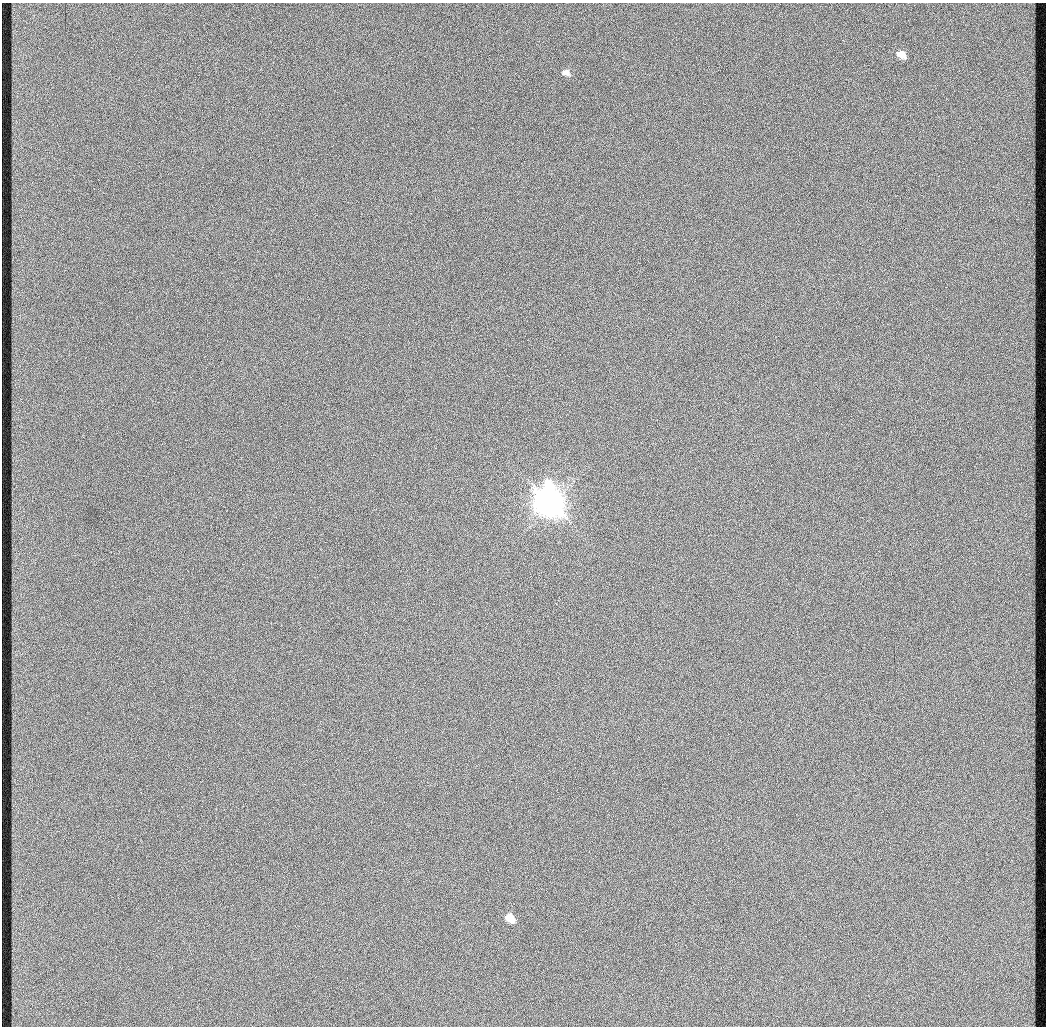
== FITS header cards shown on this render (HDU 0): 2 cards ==
NAXIS1  =                 1044 / length of data axis 1
NAXIS2  =                 1024 / length of data axis 2

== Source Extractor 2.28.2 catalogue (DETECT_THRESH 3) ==
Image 1044 x 1024 px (HDU 0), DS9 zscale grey, 1 PNG px = 1 image px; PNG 1048 x 1028 px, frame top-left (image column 1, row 1024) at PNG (2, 3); no overlay
Background 337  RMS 9.4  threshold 28.2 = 3 sigma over >= 5 px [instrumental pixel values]
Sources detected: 4; all 4 listed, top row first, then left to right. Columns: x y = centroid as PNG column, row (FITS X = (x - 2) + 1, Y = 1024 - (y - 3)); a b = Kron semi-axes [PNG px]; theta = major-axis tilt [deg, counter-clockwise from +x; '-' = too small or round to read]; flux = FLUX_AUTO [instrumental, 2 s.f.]
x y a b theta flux
901 55 11 7 -30 5.7e+03
566 73 9 7 -13 3.0e+03
548 502 13 10 -51 1.2e+06
510 918 9 7 -45 8.2e+03